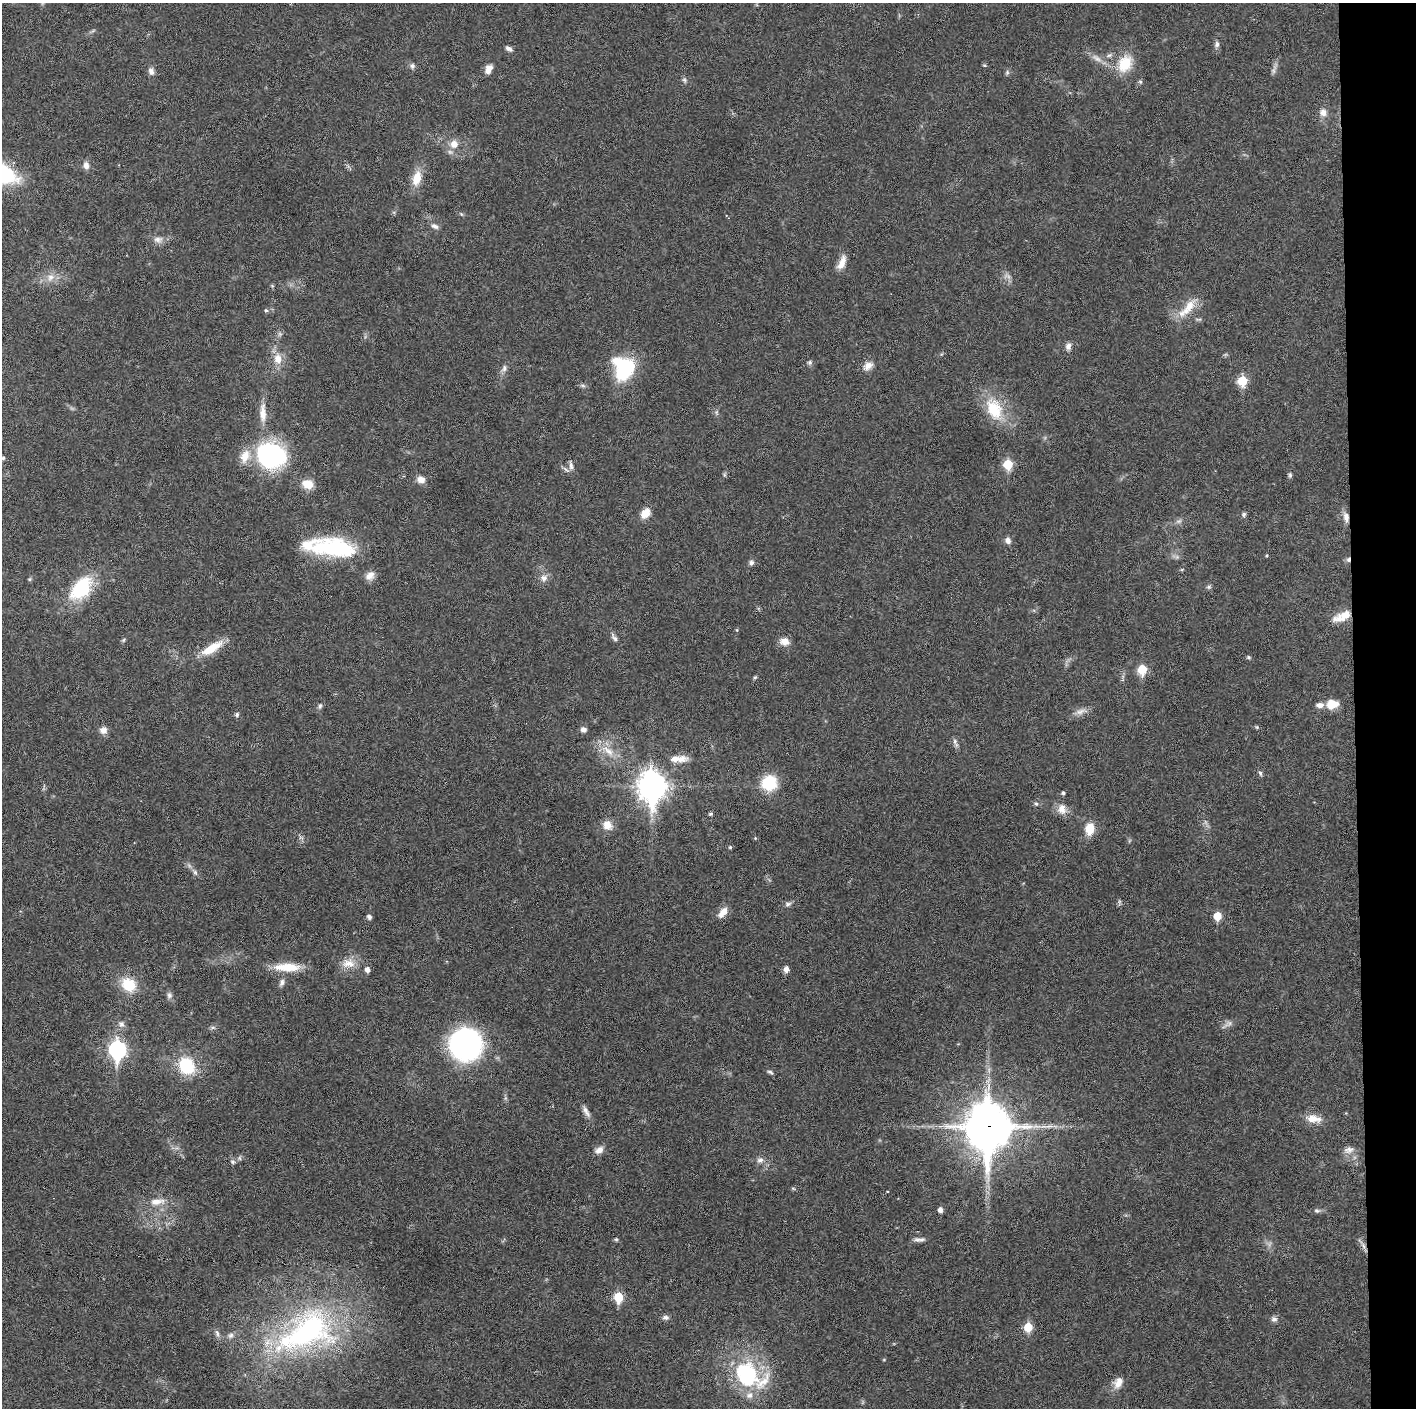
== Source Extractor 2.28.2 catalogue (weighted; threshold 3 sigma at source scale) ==
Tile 6 of 3 x 3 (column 3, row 2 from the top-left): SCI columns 2829-4242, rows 1406-2811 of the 4242 x 4218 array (HDU 1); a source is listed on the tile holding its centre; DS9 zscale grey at full resolution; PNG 1418 x 1410 px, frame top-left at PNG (2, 3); no overlay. Shown black and unused: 4% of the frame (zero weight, under 3 of 6 exposures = <1% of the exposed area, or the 3 px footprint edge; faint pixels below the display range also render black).
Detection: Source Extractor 2.28.2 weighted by HDU 2 'WHT'; one run over the whole footprint, this tile lists its part. Background 0.0253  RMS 0.002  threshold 0.00821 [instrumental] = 3 sigma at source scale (4.09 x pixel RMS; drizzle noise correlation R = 1.36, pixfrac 0.8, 0.05/0.05 arcsec/px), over >= 5 px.
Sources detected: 137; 4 too faint to see at this stretch — not listed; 6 inside a brighter listed object's ellipse — not listed separately; the other 127 listed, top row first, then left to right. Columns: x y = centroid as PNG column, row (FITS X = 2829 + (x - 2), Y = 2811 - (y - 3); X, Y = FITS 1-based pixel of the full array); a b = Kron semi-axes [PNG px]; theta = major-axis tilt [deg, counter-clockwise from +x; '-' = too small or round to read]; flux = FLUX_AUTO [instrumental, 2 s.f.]
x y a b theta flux
1217 44 8 6 80 0.59
509 49 9 5 -28 0.63
1097 58 18 6 -33 1.4
1125 64 21 16 62 5.5
984 65 5 4 - 0.22
412 66 8 6 -90 0.51
489 69 11 7 65 1.4
151 71 10 7 -77 0.86
1007 72 6 5 - 0.37
684 80 7 6 - 0.41
1140 82 6 5 - 0.32
1323 112 10 9 - 1.3
454 144 10 10 - 1.8
86 165 10 7 -77 0.94
417 178 19 10 75 3.2
461 214 6 4 -71 0.22
435 226 11 6 -28 0.74
158 240 14 9 2 1.2
842 262 19 8 67 1.8
50 277 13 9 65 1.5
272 286 5 5 - 0.22
1188 308 36 10 48 3.8
266 310 5 4 - 0.31
1068 346 9 6 79 0.89
278 359 15 10 -81 2.4
810 362 7 6 - 0.4
868 366 13 9 34 1.4
504 368 9 7 69 0.73
624 368 28 24 -77 12
1242 381 6 6 - 8.1
994 409 30 19 -65 7.8
716 412 6 5 - 0.37
263 413 30 9 -89 2.7
271 455 27 25 -27 28
3 458 5 5 - 0.26
1008 464 6 5 - 8.3
571 466 13 6 -76 0.76
1290 475 7 5 -90 0.36
421 479 10 8 -18 1.2
307 484 13 11 -20 2.5
646 513 11 8 48 2.4
1244 514 7 6 - 0.4
1346 517 14 7 -80 1.3
1008 540 8 7 - 0.89
334 548 53 20 -7 18
1348 559 7 4 81 0.53
751 562 8 6 79 0.53
370 576 13 10 42 1.4
544 578 10 9 - 1.1
29 579 5 5 - 0.24
1209 587 7 5 20 0.36
81 589 32 19 47 11
1345 615 26 10 25 3.5
737 630 5 3 - 0.17
614 637 15 5 -58 0.68
123 640 5 5 - 0.28
784 641 11 8 -15 1.7
212 648 30 10 31 4.2
1248 657 6 4 -2 0.29
1142 670 6 6 - 6.5
755 677 5 4 - 0.26
1332 704 12 9 7 3.2
1320 705 9 6 1 1
320 706 9 5 75 0.46
1081 711 19 7 14 1.2
237 714 5 5 - 0.44
1257 727 6 5 - 0.24
583 729 7 6 - 0.7
103 730 9 9 - 1.2
955 742 12 5 -66 0.6
608 751 24 9 -38 2.9
682 759 17 10 12 1.8
1260 773 7 5 -73 0.39
769 783 12 12 - 9.3
652 786 12 9 -89 220
1063 793 4 4 - 0.36
1036 804 6 4 -40 0.32
1062 809 15 11 -81 1.8
711 814 4 4 - 0.37
607 825 11 10 - 2.1
1090 829 11 8 81 4
301 838 7 4 -19 0.35
755 838 4 4 - 0.2
730 847 4 4 - 0.29
195 872 9 5 -63 0.54
1119 902 10 4 -85 0.34
788 904 9 6 15 0.55
723 912 16 8 51 1.7
1217 916 5 5 - 4.6
369 917 6 5 - 0.56
348 963 19 13 3 2.6
287 967 34 10 -1 4.5
786 969 5 5 - 1.2
367 970 5 5 - 0.96
282 982 11 6 67 0.7
129 985 17 14 -41 5.5
169 995 9 7 -82 0.64
121 1024 9 9 - 0.84
1227 1024 19 5 31 0.83
213 1028 8 4 8 0.37
466 1044 24 24 - 50
117 1050 9 7 -88 57
186 1066 17 14 -53 9.5
770 1072 8 4 -25 0.39
586 1112 18 6 -59 1
1313 1119 20 10 -9 2.5
988 1127 18 15 -90 640
599 1150 11 8 32 1.2
1349 1150 15 9 13 1.3
760 1160 10 8 3 0.86
233 1162 7 6 - 0.44
793 1188 6 4 -2 0.24
887 1191 3 2 - 0.15
157 1202 24 9 5 2.5
940 1210 5 4 - 1
1317 1211 9 6 -2 0.52
616 1239 5 5 - 0.25
919 1240 15 5 0 0.74
1364 1246 11 6 -62 0.88
619 1297 6 5 - 8.4
666 1317 9 6 -1 0.6
1274 1319 8 7 - 0.65
1028 1327 6 5 - 6
306 1332 90 52 27 51
217 1333 11 5 -73 0.62
747 1375 37 30 -59 17
1118 1382 16 11 60 1.8
Overlapping masked pixels (flux is a lower limit): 4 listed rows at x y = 1346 517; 1348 559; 988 1127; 1364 1246